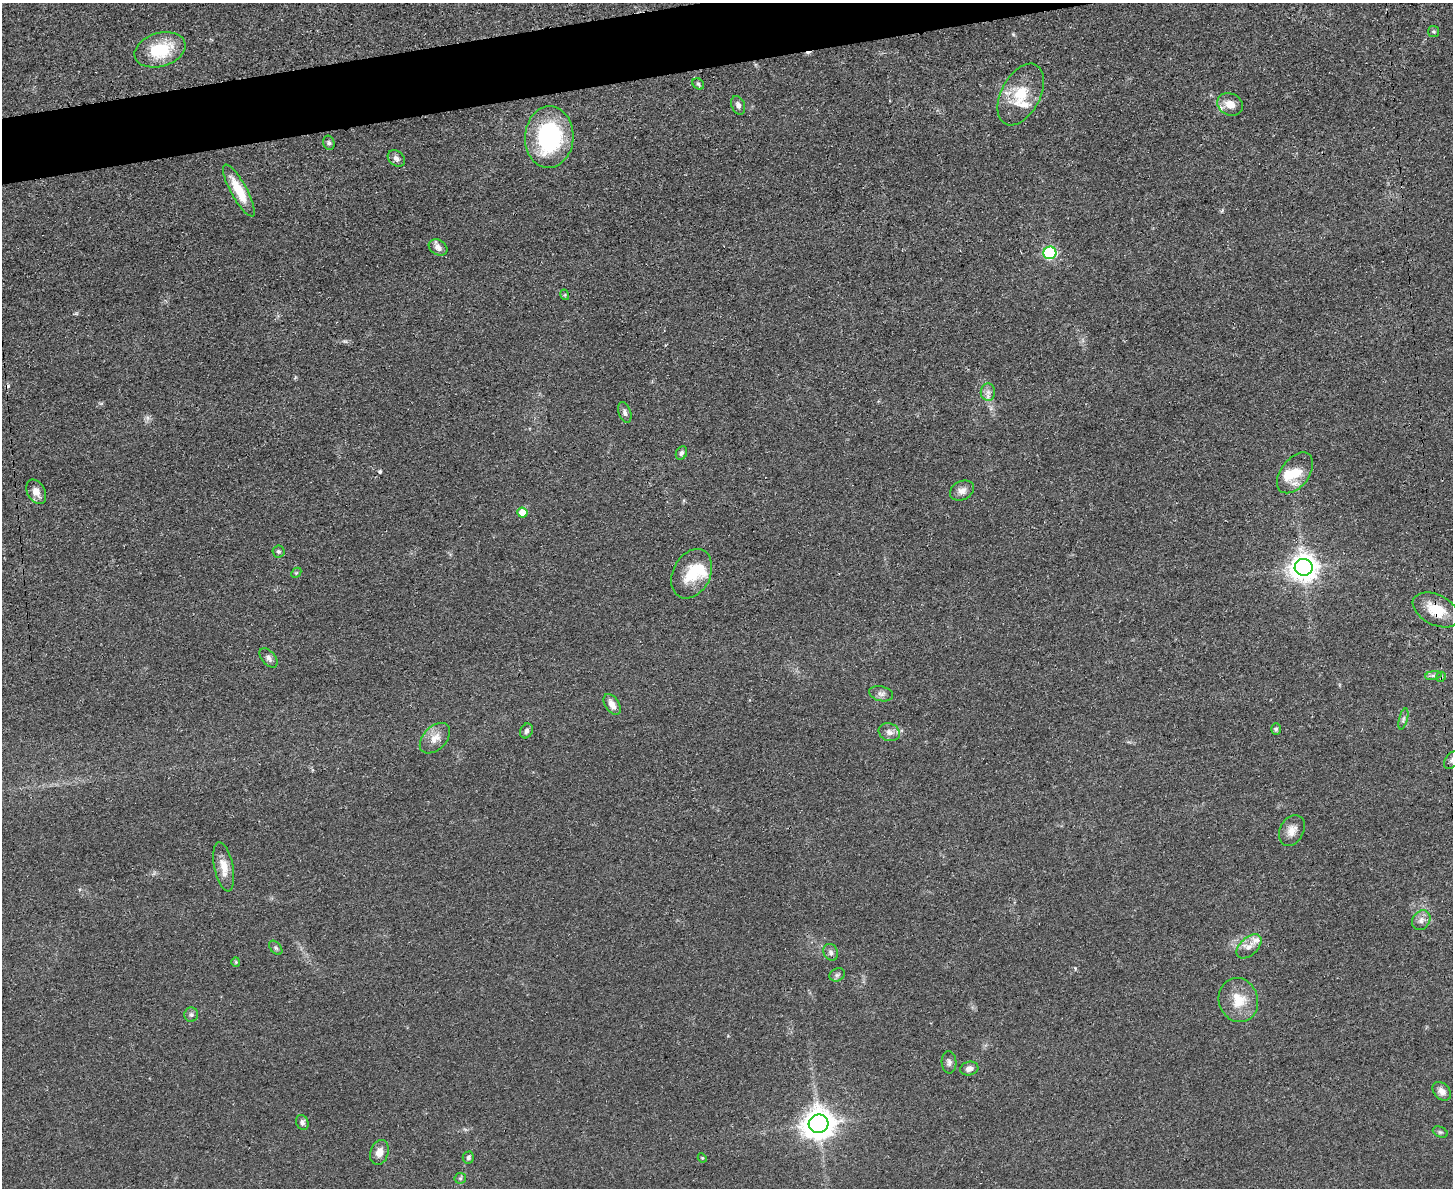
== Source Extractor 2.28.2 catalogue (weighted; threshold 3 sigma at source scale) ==
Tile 8 of 3 x 4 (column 2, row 3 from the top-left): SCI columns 1593-3043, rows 1198-2383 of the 4749 x 4766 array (HDU 1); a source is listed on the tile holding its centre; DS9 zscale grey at full resolution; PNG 1455 x 1190 px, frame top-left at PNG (2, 3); each listed source drawn as its Kron ellipse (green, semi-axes under 4 px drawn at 4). Shown black and unused: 3% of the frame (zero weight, under 3 of 4 exposures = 2% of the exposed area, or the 3 px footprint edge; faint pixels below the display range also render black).
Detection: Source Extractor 2.28.2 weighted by HDU 2 'WHT'; one run over the whole footprint, this tile lists its part. Background 0.0456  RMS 0.0053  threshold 0.0238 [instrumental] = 3 sigma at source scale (4.5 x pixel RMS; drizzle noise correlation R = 1.50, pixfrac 1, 0.05/0.05 arcsec/px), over >= 5 px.
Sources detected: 63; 1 inside a brighter object's white glare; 3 cosmic-ray / hot-pixel residue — neither listed nor drawn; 3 inside a brighter listed object's ellipse — not listed separately; the other 56 listed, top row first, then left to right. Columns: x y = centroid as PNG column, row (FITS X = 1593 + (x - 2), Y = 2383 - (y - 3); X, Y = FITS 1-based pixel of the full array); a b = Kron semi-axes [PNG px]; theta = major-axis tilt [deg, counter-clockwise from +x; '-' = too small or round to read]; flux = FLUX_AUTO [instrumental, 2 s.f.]
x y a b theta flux
1433 31 5 5 - 0.9
160 50 26 17 17 23
698 84 6 5 - 0.84
1021 94 33 19 62 17
1230 104 13 11 -26 6.4
738 105 10 6 -68 2.1
549 137 31 24 87 60
329 143 7 5 -75 1.2
396 158 9 7 -40 2.1
239 191 29 8 -61 14
438 247 10 7 -31 3.1
1050 253 6 6 - 61
565 295 5 3 - 0.56
988 392 9 7 -87 2.3
625 412 11 6 -72 1.9
681 453 7 5 64 1.4
1295 473 23 14 52 15
962 490 13 9 28 3.2
36 492 13 9 -61 4.5
522 513 5 5 - 7.2
278 551 6 6 - 0.96
1304 567 9 8 - 610
296 573 6 4 44 0.67
692 574 26 18 63 16
1436 610 25 15 -27 13
269 658 11 6 -50 2.2
1433 675 8 4 8 1.3
1441 677 5 4 - 0.8
881 694 12 7 -13 2.2
612 704 11 7 -57 4.2
1403 719 11 3 75 1.3
1276 729 6 5 - 0.86
526 731 8 6 66 1.6
889 732 11 8 -21 3
435 738 18 11 46 5.9
1452 760 10 6 51 1.7
1292 830 16 11 61 4.9
224 867 25 9 -79 7.6
1421 920 10 8 56 2.8
1249 946 15 9 43 4.1
276 948 8 5 -48 1.2
831 952 9 7 -62 1.7
236 962 4 4 - 0.65
837 975 8 6 26 1.4
1238 1000 22 19 -74 13
191 1015 7 7 - 1.4
949 1062 11 7 -87 1.9
969 1069 9 7 14 3
1442 1091 10 7 -47 3.5
302 1122 8 6 -66 1.6
819 1124 10 9 - 840
1440 1132 8 5 -24 0.93
379 1152 13 9 74 4.9
468 1157 6 6 - 1.3
702 1158 5 4 - 0.55
460 1178 6 5 - 0.87
Overlapping masked pixels (flux is a lower limit): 2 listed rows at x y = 1436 610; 1441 677
Isophote crosses this tile's border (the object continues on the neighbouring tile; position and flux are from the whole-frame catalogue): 1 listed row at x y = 1452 760